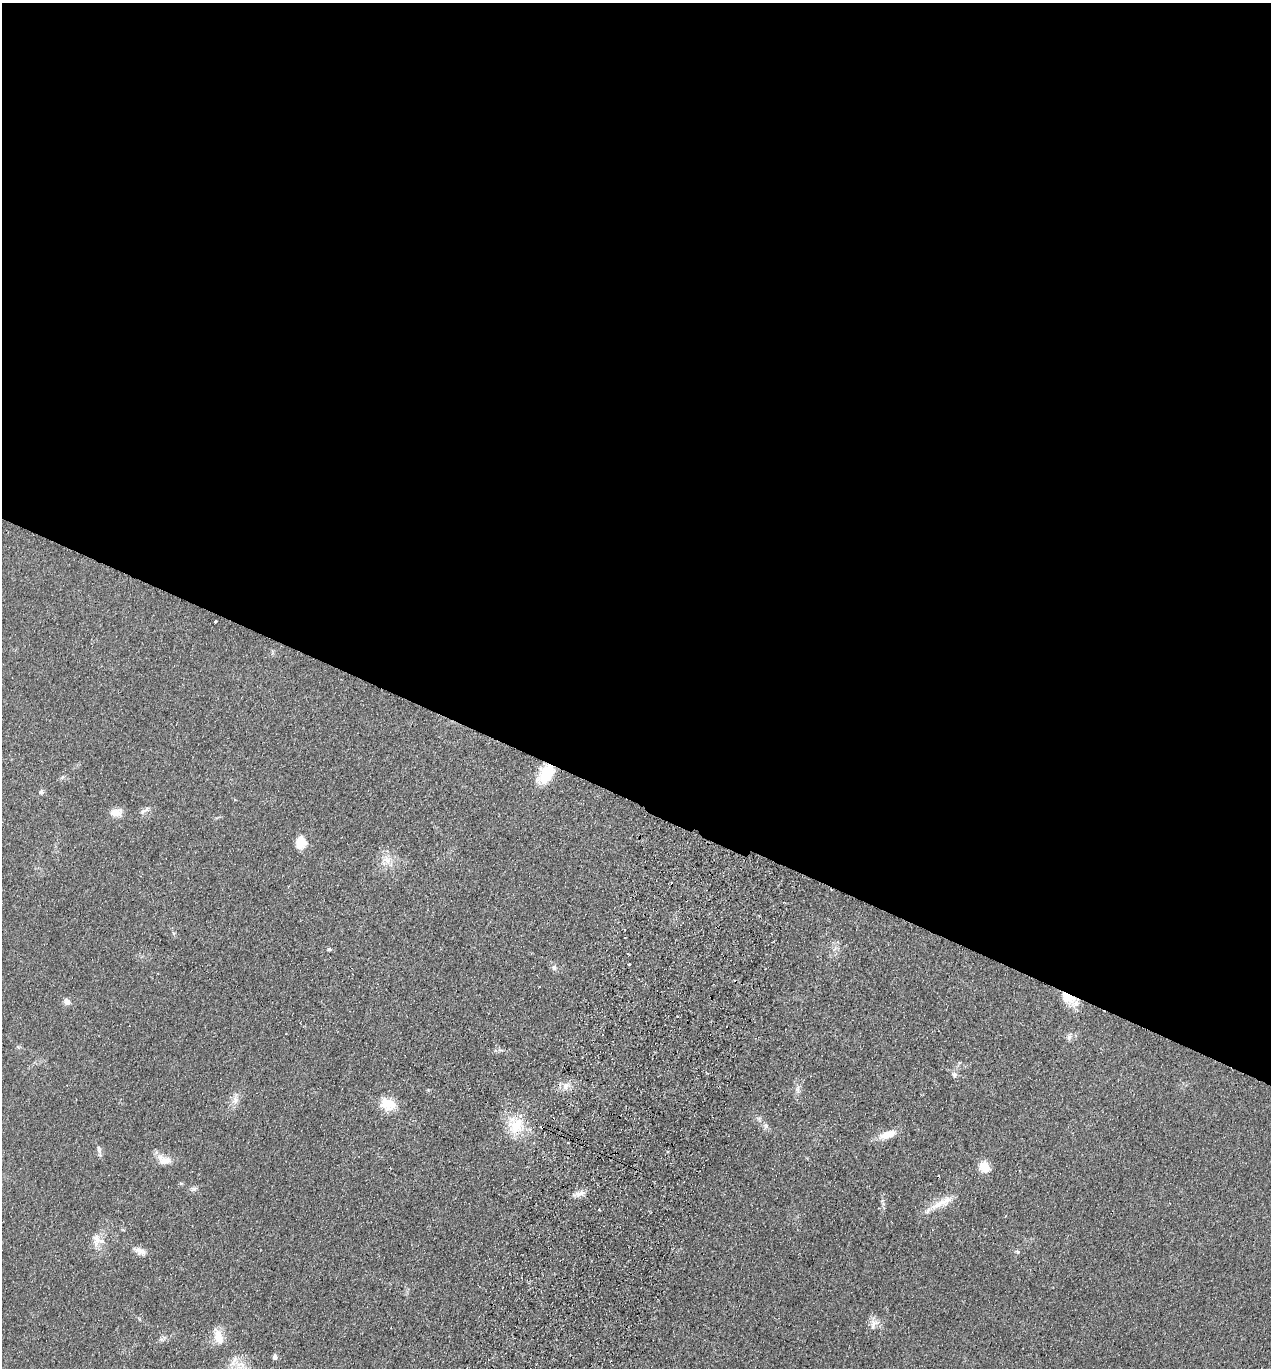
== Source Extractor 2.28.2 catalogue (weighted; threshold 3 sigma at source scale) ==
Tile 3 of 4 x 4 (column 3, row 1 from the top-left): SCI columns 2730-3998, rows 4123-5488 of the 5589 x 5512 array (HDU 1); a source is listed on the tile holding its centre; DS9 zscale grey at full resolution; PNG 1273 x 1370 px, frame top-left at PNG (2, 3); no overlay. Shown black and unused: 59% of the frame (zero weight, under 2 of 3 exposures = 3% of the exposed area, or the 3 px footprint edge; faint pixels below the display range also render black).
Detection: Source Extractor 2.28.2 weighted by HDU 2 'WHT'; one run over the whole footprint, this tile lists its part. Background 0.0752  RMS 0.0094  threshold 0.0425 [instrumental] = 3 sigma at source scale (4.5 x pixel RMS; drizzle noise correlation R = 1.50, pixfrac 1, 0.05/0.05 arcsec/px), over >= 5 px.
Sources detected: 39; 4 cosmic-ray / hot-pixel residue — not listed; the other 35 listed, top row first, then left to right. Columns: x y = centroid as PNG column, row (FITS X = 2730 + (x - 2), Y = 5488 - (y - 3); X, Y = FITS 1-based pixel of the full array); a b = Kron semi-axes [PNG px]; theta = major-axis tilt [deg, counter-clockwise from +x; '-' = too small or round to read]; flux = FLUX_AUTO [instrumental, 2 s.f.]
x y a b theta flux
215 622 3 3 - 2.6
546 774 21 13 59 32
41 792 6 6 - 2.2
143 811 9 6 16 3.2
116 812 16 9 0 8
301 842 15 13 86 12
387 861 14 11 -77 10
329 949 6 4 2 1.4
628 954 3 3 - 1.9
629 964 3 3 - 1.3
554 967 7 7 - 3.1
1068 998 22 12 -26 16
67 1002 8 6 -46 4.8
1069 1037 12 5 78 2.7
707 1073 3 3 - 0.92
954 1075 8 7 - 3
566 1086 11 6 54 5.3
798 1089 13 6 -88 4.4
235 1099 11 7 -79 5.1
388 1104 20 14 -15 18
516 1126 24 20 40 27
766 1126 8 6 64 2.5
887 1135 19 9 19 13
99 1150 12 5 -77 3.1
167 1160 27 10 -21 10
984 1167 11 10 - 14
194 1188 7 4 -18 2
579 1194 17 7 16 5.6
938 1205 25 10 25 15
101 1241 17 11 -29 11
140 1251 15 9 -24 5.9
1017 1251 6 3 -20 1.2
873 1324 17 8 75 6.4
218 1337 21 10 -73 12
275 1356 6 5 - 2.8
Overlapping masked pixels (flux is a lower limit): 2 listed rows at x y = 546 774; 1068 998